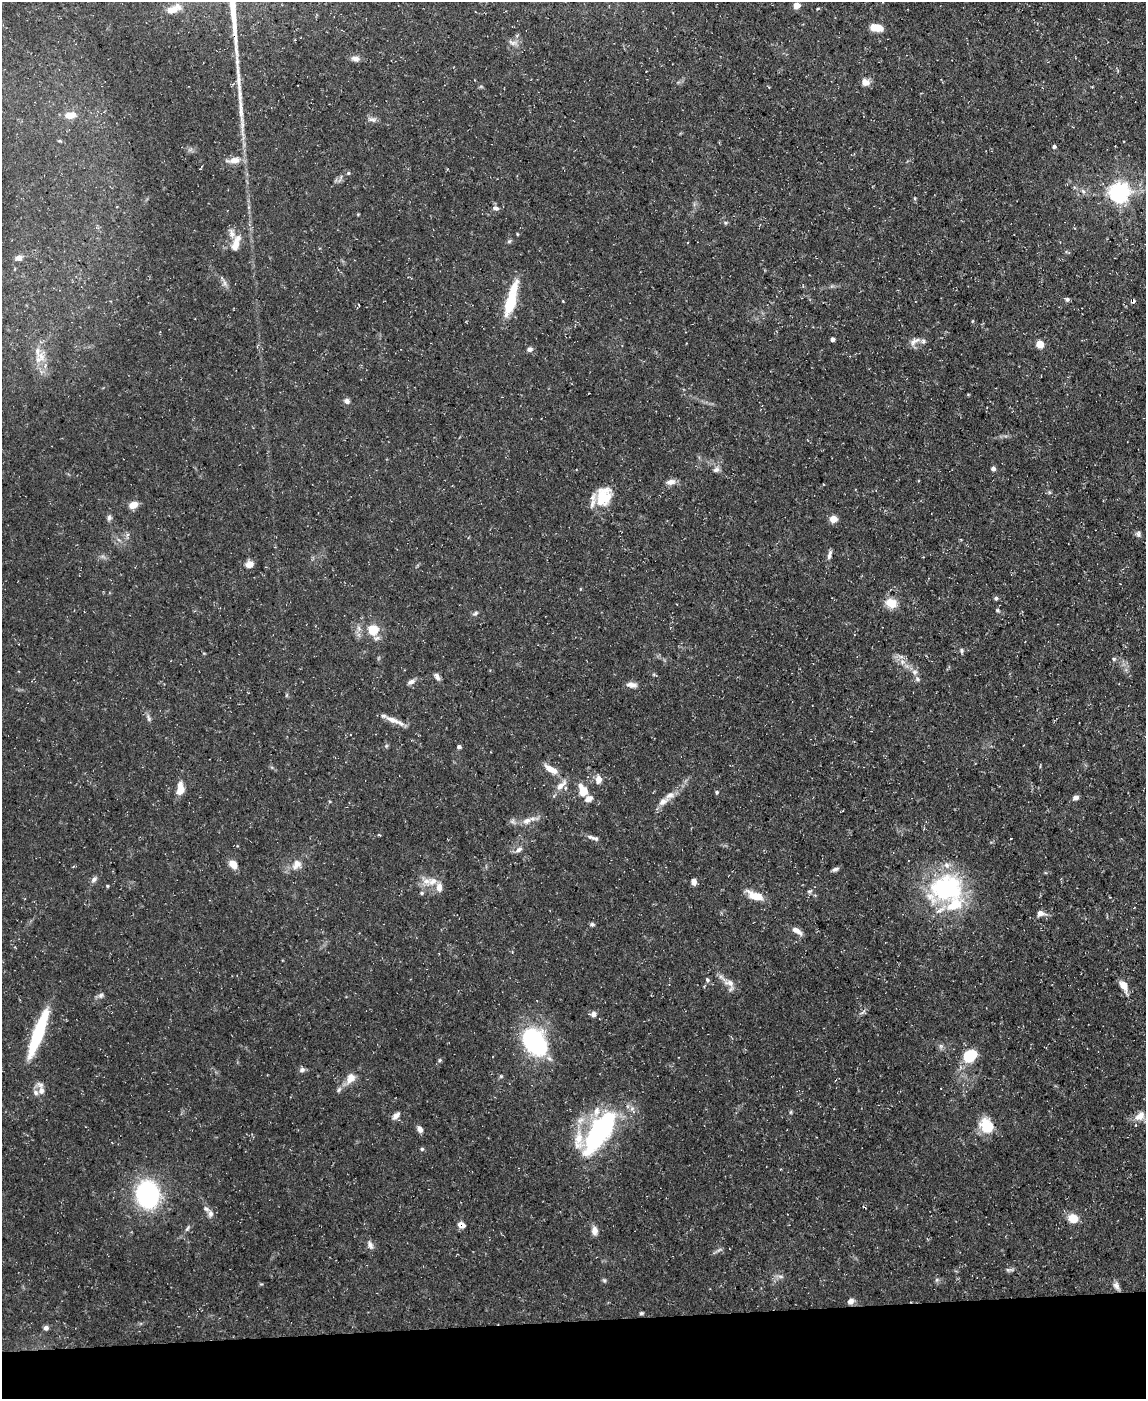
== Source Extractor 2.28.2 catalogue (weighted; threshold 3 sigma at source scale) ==
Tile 10 of 4 x 3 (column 2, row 3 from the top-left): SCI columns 1145-2288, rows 126-1522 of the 4575 x 4549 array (HDU 1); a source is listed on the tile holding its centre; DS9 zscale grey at full resolution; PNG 1148 x 1401 px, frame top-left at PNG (2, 2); no overlay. Shown black and unused: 6% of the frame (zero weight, under 3 of 5 exposures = <1% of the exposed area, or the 3 px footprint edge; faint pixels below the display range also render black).
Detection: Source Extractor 2.28.2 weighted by HDU 2 'WHT'; one run over the whole footprint, this tile lists its part. Background 0.0884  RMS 0.0046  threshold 0.0208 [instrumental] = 3 sigma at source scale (4.5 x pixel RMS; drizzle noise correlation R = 1.50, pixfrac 1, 0.05/0.05 arcsec/px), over >= 5 px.
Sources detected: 143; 1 cosmic-ray / hot-pixel residue — not listed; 17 inside a brighter listed object's ellipse — not listed separately; the other 125 listed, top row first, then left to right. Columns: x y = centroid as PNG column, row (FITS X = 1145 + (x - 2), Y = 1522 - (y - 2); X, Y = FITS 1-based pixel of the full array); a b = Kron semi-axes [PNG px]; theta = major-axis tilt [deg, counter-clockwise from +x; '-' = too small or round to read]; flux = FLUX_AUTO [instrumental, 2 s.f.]
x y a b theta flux
796 5 5 5 - 8.3
173 9 19 8 23 5
817 9 5 3 - 0.56
876 27 10 6 -5 10
355 58 10 7 -14 2.5
865 82 10 9 - 3.1
70 115 13 8 6 5.5
372 119 14 6 -9 2
60 141 6 3 -18 0.58
1054 146 4 4 - 1.1
234 160 19 8 5 4.9
200 169 5 3 - 0.37
348 173 5 4 - 0.6
340 178 14 3 66 1.1
1083 191 8 4 -45 1.2
1119 192 7 7 - 300
496 208 8 6 -14 1.6
358 214 4 3 - 0.42
517 234 5 3 - 0.39
509 241 6 5 - 0.84
236 243 20 8 71 6.4
19 258 8 7 - 2.4
224 283 9 6 88 1.7
1067 299 6 5 - 1
510 303 33 12 72 16
832 339 4 4 - 1.9
914 341 19 8 37 3.7
1040 344 5 5 - 14
530 349 6 5 - 1.9
41 356 14 9 -66 4.8
347 401 7 6 - 1.8
716 469 9 7 33 1.7
993 469 6 5 - 1.5
671 482 11 7 9 2.8
1049 492 6 4 -45 0.74
604 496 23 17 70 14
133 505 10 7 21 4.5
109 518 9 6 85 1.3
833 519 5 5 - 10
1138 534 8 7 - 1.3
127 535 7 4 72 0.97
829 555 12 4 75 1.6
249 564 10 9 - 3.3
996 598 4 4 - 1.2
891 603 12 10 -18 7.9
997 610 6 4 -20 0.65
475 613 8 4 25 1
373 630 6 5 - 27
962 651 7 5 90 0.95
901 657 11 4 -11 1.7
1114 659 6 5 - 0.87
907 666 8 5 -34 1.7
914 672 8 6 0 1.6
437 677 10 5 -73 1.9
917 679 8 6 -38 1.3
411 682 10 6 27 1.9
632 685 14 7 -6 2.7
148 718 12 5 -72 1.5
394 721 27 6 -23 5
386 746 6 4 46 0.69
459 747 5 4 - 1.2
551 769 16 6 -30 6.2
599 779 9 7 84 3.7
561 785 20 7 44 4.3
180 789 13 7 87 6.3
583 791 10 7 -73 10
717 792 6 5 - 0.77
589 798 10 7 23 2.8
1076 798 7 6 - 1.8
663 801 16 9 40 3.8
512 821 9 6 -57 1.5
527 821 14 8 21 3.8
595 839 11 5 -13 1.5
519 849 11 6 36 2.1
233 864 9 7 -47 5.2
297 864 14 11 53 5
835 869 9 5 20 1.3
94 879 9 6 46 1.6
433 881 18 11 30 5.7
694 882 6 5 - 3.1
107 886 4 3 - 0.54
946 888 48 37 20 59
809 891 8 4 8 0.84
755 896 19 8 -23 8.2
1040 913 9 7 -9 3.1
592 924 6 5 - 0.94
797 931 15 6 -33 3.3
707 980 6 5 - 0.91
729 983 17 10 -21 4.1
1124 986 19 8 -61 4.6
101 995 8 7 - 1.4
863 1012 9 3 32 1.1
593 1014 7 6 - 2.3
38 1033 47 9 70 37
535 1041 19 12 -52 100
941 1046 8 6 -83 1.2
970 1056 14 10 33 17
440 1060 5 5 - 0.67
302 1070 7 6 - 1.5
501 1076 5 5 - 0.67
350 1078 16 10 56 5.4
339 1090 10 6 46 1.5
41 1091 12 9 -89 3.5
791 1112 6 4 89 0.6
396 1116 12 6 44 2.3
1140 1116 17 10 39 4.5
986 1125 19 15 -57 11
420 1129 7 6 - 2.6
599 1133 56 21 57 78
422 1149 5 4 - 0.82
147 1194 24 20 -79 66
210 1214 10 7 88 1.9
1073 1218 5 5 - 28
462 1225 9 6 -88 2
187 1229 10 4 50 1.1
594 1230 10 7 -87 3.2
370 1245 12 7 -65 2.2
1009 1270 12 4 -5 1.2
781 1276 9 4 -9 1.3
604 1280 6 5 - 0.75
937 1280 7 4 89 0.94
1116 1286 12 6 -60 2.4
851 1301 9 6 33 2.2
641 1313 5 4 - 0.69
46 1328 6 6 - 1.5